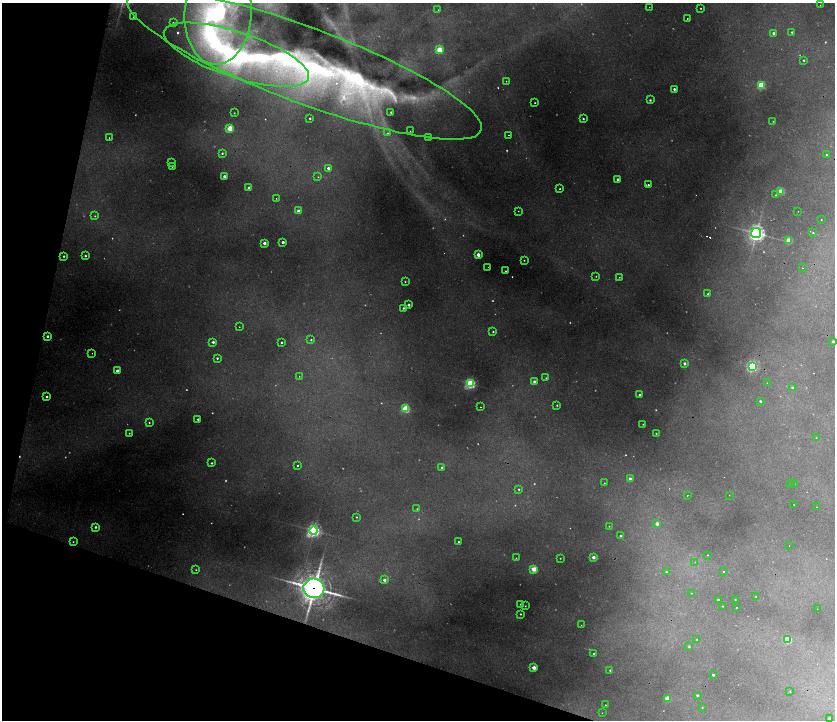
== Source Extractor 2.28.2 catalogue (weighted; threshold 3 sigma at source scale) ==
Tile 9 of 4 x 4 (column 1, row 3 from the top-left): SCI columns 271-1935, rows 1436-2870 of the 7074 x 5741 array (HDU 1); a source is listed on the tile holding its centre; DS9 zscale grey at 2 x 2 block average (1 PNG px = mean of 2 x 2 image px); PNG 837 x 722 px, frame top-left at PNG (2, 3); each listed source drawn as its Kron ellipse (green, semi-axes under 4 px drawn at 4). Shown black and unused: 15% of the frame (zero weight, under 2 of 4 exposures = <1% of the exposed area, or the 3 px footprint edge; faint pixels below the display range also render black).
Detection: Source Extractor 2.28.2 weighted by HDU 2 'WHT'; one run over the whole footprint, this tile lists its part. Background 0.273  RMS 0.013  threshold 0.0592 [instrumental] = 3 sigma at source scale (4.5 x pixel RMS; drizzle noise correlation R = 1.50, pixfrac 1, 0.05/0.05 arcsec/px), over >= 5 px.
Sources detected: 220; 56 too faint to see at this stretch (2 x 2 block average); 7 cosmic-ray / hot-pixel residue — neither listed nor drawn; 2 inside a brighter listed object's ellipse — not listed separately; the other 155 listed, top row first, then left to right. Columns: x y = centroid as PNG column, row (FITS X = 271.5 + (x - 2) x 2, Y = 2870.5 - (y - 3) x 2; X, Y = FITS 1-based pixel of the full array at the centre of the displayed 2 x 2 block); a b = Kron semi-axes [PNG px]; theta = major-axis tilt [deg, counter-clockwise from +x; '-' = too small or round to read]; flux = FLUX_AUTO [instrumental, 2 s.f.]
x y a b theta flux
820 5 2 2 - 1.4
649 7 2 2 - 2.7
701 8 2 2 - 2.6
438 10 2 2 - 2.9
218 13 51 33 86 590
133 17 2 2 - 2.4
687 19 2 2 - 3.4
173 23 2 2 - 4
792 32 2 2 - 4.8
773 33 3 2 - 10
439 50 3 3 - 140
236 55 76 22 -18 830
803 60 2 2 - 4.2
304 65 188 38 -20 2000
506 81 2 2 - 1.6
761 85 3 3 - 220
674 89 2 2 - 9.4
650 100 2 2 - 5.7
535 103 2 2 - 2.8
391 112 2 2 - 7.6
234 113 2 2 - 2.3
310 118 2 2 - 5.2
583 119 2 2 - 4.8
773 121 2 2 - 1.5
230 128 3 3 - 130
410 131 2 2 - 1.6
388 133 3 3 - 4.5
508 135 2 2 - 4
428 137 2 2 - 2.6
109 138 2 2 - 2.7
222 153 3 3 - 5.9
826 155 3 3 - 2.9
171 162 2 2 - 1.3
172 166 2 2 - 4.1
328 168 2 2 - 14
224 176 2 2 - 25
318 177 3 2 - 2.5
617 179 2 2 - 10
648 185 3 2 - 15
249 188 2 2 - 33
560 189 2 2 - 3.6
781 191 3 3 - 110
776 195 2 2 - 3.6
276 198 2 2 - 1.9
298 211 2 2 - 32
518 211 2 2 - 1.8
798 211 2 2 - 1.8
95 216 3 3 - 3.1
821 220 2 2 - 4.8
756 233 5 5 - 1400
813 233 2 2 - 3.4
789 240 3 3 - 120
283 242 2 2 - 18
264 243 2 2 - 28
478 255 2 2 - 42
64 256 2 2 - 5.6
85 256 2 2 - 5.7
524 260 2 2 - 2.3
488 267 2 2 - 1.5
802 268 2 2 - 3.7
506 271 2 2 - 2.9
596 276 2 2 - 2
619 277 3 2 - 3.6
405 282 2 2 - 2.7
708 294 3 3 - 7
409 305 2 2 - 16
403 308 2 2 - 6
239 327 2 2 - 2.3
493 332 2 2 - 4.3
47 336 2 2 - 11
311 340 3 2 - 4.5
833 341 2 2 - 11
213 342 3 2 - 11
282 342 2 2 - 4.8
92 353 2 2 - 2.3
217 358 2 2 - 4.8
684 363 3 2 - 12
752 366 3 3 - 550
117 371 2 2 - 34
299 376 2 2 - 1.9
546 378 3 2 - 2.6
534 382 2 2 - 25
767 383 2 2 - 1.9
470 384 3 3 - 620
793 388 2 2 - 19
640 395 2 2 - 13
46 397 2 2 - 8
760 401 2 2 - 6.1
557 405 2 2 - 3.6
481 407 2 2 - 3.9
406 409 3 3 - 260
198 419 2 2 - 8.7
149 422 2 2 - 4.5
643 424 2 2 - 2
129 433 2 2 - 3.1
656 433 2 2 - 2.3
816 438 3 2 - 1.8
212 463 2 2 - 5.6
297 465 2 2 - 3.8
442 468 2 2 - 10
630 479 2 2 - 33
604 483 2 2 - 2
790 484 2 2 - 2.5
794 484 2 2 - 3.4
519 489 3 3 - 5.2
687 495 2 2 - 2.3
729 495 2 2 - 0.93
794 505 2 2 - 1.4
816 507 2 2 - 3.2
417 509 2 2 - 2
356 517 2 2 - 3.5
657 524 2 2 - 29
609 526 2 2 - 1.9
95 527 3 3 - 9.7
314 531 4 4 - 930
620 536 2 2 - 5.5
73 542 3 2 - 2.9
458 542 2 2 - 5.3
789 546 2 2 - 1.2
707 555 2 2 - 2.4
593 557 2 2 - 27
516 558 2 2 - 1.8
560 558 2 2 - 1.7
695 562 2 2 - 2.6
534 569 3 3 - 92
196 570 2 2 - 2.3
723 571 2 2 - 1.9
666 572 3 3 - 4.3
384 580 3 3 - 15
314 588 10 9 - 4600
691 593 2 2 - 1.7
756 597 2 2 - 4.6
735 599 2 2 - 1.5
718 600 2 2 - 10
521 605 2 2 - 4.7
525 606 2 2 - 2.2
722 606 2 2 - 2
736 608 2 2 - 3.7
817 609 2 2 - 1.1
520 614 2 2 - 3.2
581 625 2 2 - 2.1
697 639 3 2 - 2.7
788 639 3 3 - 210
689 647 2 2 - 9
594 654 2 2 - 5.3
534 668 2 2 - 46
610 670 2 2 - 4.6
713 675 2 2 - 9.6
790 692 2 2 - 2.2
697 695 2 2 - 5.2
667 699 3 3 - 100
605 705 2 2 - 2.2
702 707 2 2 - 1.7
602 713 2 2 - 1
829 719 2 2 - 20
Overlapping masked pixels (flux is a lower limit): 2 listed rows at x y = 304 65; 314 588
Isophote crosses this tile's border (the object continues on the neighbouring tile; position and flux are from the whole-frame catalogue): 2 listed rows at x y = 218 13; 833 341